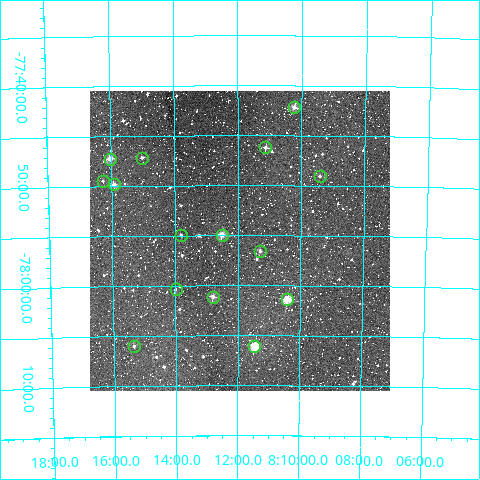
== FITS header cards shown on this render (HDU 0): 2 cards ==
NAXIS1  =                  300
NAXIS2  =                  300

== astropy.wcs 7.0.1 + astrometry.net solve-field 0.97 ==
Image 300 x 300 px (HDU 0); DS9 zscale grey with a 90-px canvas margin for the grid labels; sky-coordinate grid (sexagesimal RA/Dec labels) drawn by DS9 from the SOLVED WCS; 15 Tycho-2 reference stars matched to detected sources circled (green)
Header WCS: RA---TAN/DEC--TAN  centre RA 08:11:56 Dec -77:56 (122.98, -77.93 deg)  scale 6 arcsec/px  FOV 30.0' x 30.0'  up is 0 deg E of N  parity normal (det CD < 0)
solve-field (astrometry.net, Tycho-2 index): VERIFIED the header's WCS against the Tycho-2 star catalogue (verified at 2 index scales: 8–14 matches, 0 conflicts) and refined it, rather than solving blind
Solved WCS: RA---TAN-SIP/DEC--TAN-SIP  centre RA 08:11:56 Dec -77:56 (122.98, -77.93 deg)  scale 6 arcsec/px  FOV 30.0' x 30.0'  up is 0 deg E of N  parity normal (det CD < 0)
The solver's refit moves the header's centre by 0.55 arcsec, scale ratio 0.9995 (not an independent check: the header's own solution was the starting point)
Tycho-2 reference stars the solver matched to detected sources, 15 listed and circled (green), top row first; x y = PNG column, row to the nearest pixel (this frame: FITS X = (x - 90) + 1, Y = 300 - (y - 91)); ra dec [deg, ICRS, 3 dp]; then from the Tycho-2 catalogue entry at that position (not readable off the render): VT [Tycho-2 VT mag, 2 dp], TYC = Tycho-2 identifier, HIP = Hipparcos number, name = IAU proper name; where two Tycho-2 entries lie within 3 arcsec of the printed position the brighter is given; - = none
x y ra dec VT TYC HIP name
294 107 122.558 -77.703 9.99 9398-1629-1 - -
265 147 122.782 -77.770 10.75 9398-931-1 - -
142 158 123.754 -77.786 11.45 9398-555-1 - -
110 159 124.005 -77.787 9.90 9398-1861-1 - -
320 176 122.351 -77.817 11.83 9398-1070-1 - -
103 181 124.066 -77.824 12.10 9398-917-1 - -
114 184 123.979 -77.830 10.90 9398-939-1 - -
181 235 123.454 -77.916 11.71 9398-662-1 - -
222 235 123.127 -77.915 9.40 9398-971-1 - -
260 251 122.823 -77.943 11.02 9398-1046-1 - -
176 289 123.496 -78.005 12.44 9398-1114-1 - -
213 297 123.200 -78.019 10.50 9398-1410-1 - -
287 299 122.604 -78.023 8.90 9398-1703-1 40021 -
134 346 123.839 -78.100 11.77 9398-950-1 - -
254 346 122.866 -78.101 9.12 9398-2047-1 - -